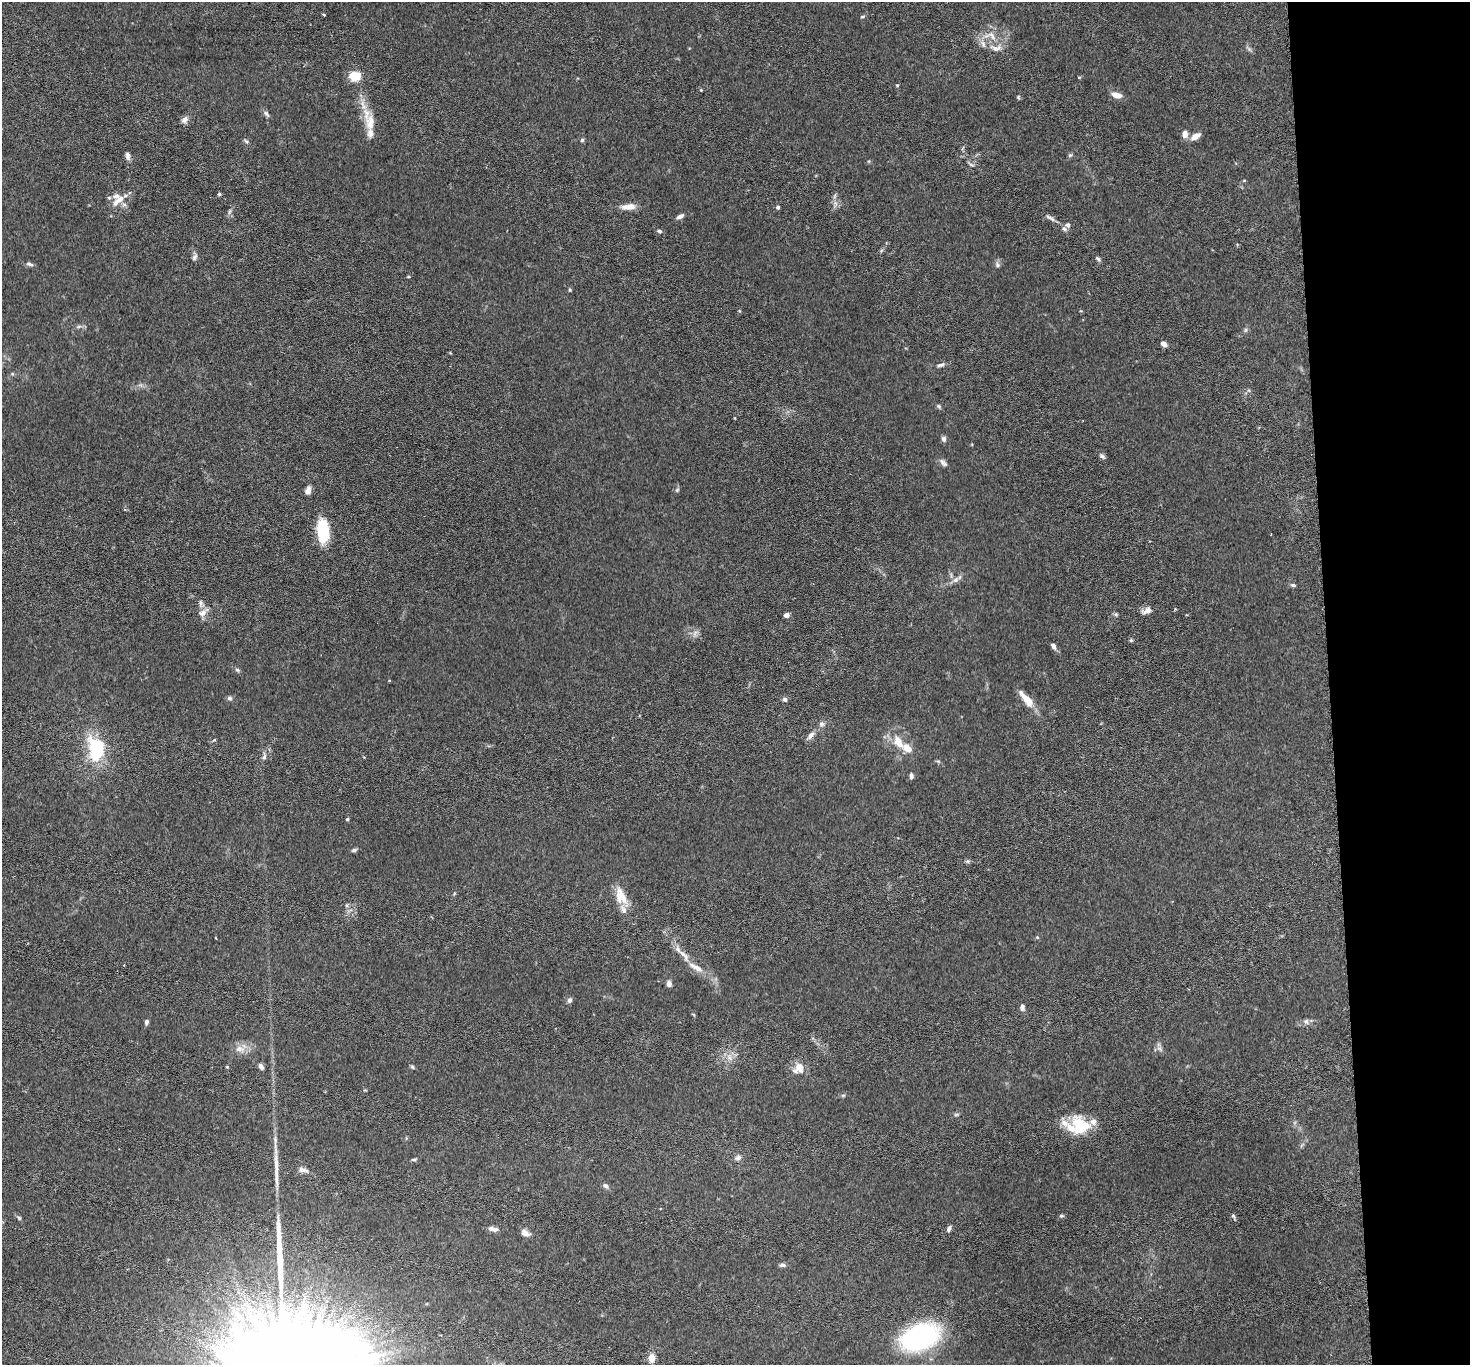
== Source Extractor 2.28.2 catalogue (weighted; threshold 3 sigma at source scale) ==
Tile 6 of 3 x 3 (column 3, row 2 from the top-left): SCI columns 2942-4409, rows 1530-2892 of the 4413 x 4384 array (HDU 1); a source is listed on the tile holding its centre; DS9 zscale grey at full resolution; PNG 1472 x 1367 px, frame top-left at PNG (2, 2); no overlay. Shown black and unused: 10% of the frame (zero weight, under 3 of 6 exposures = <1% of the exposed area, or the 3 px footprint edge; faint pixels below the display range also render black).
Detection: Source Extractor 2.28.2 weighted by HDU 2 'WHT'; one run over the whole footprint, this tile lists its part. Background 0.0435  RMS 0.0023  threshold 0.00929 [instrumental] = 3 sigma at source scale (4.09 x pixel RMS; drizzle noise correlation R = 1.36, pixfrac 0.8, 0.05/0.05 arcsec/px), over >= 5 px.
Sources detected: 118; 1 inside a brighter object's white glare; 1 long thin detection or spike segment (spike, bleed or trail) — not listed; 12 inside a brighter listed object's ellipse — not listed separately; the other 104 listed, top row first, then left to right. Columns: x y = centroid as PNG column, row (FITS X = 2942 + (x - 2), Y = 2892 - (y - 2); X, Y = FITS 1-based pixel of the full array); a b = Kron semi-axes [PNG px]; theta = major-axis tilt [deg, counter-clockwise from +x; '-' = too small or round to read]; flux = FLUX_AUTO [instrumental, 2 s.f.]
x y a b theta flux
324 15 3 3 - 0.19
862 17 7 3 19 0.25
991 35 21 12 -12 3.4
996 48 19 9 -5 2
354 76 10 7 0 5.2
897 85 4 4 - 0.21
701 90 3 3 - 0.17
1116 95 11 6 -18 1.9
1018 97 5 5 - 0.26
266 114 10 5 -57 0.58
185 120 10 7 49 0.86
370 122 26 13 -88 3.6
1185 134 9 6 -88 1.2
1195 136 13 7 34 1.5
582 140 5 4 - 0.29
246 141 7 4 -37 0.34
1070 155 7 4 44 0.32
128 156 11 6 -80 0.78
971 164 10 3 -26 0.39
219 194 4 4 - 0.31
109 198 5 5 - 0.31
117 202 14 8 52 1.8
835 204 9 6 89 0.85
631 207 15 9 1 1.6
778 207 4 4 - 0.42
229 211 8 4 81 0.46
680 216 11 5 29 0.72
1050 218 15 5 -34 0.8
1067 225 6 6 - 0.63
659 231 6 5 - 0.44
195 257 11 6 74 0.65
1098 259 8 4 -33 0.41
30 264 11 5 -17 0.58
997 265 7 6 - 0.52
408 277 4 3 - 0.19
570 290 4 4 - 0.24
1245 330 6 5 - 0.39
1164 344 6 4 -38 1.3
941 365 10 5 16 0.63
12 374 6 4 18 0.26
939 406 7 5 -45 0.35
944 439 7 6 - 0.59
1102 456 9 5 -35 0.5
943 463 13 6 -45 0.78
308 490 10 6 73 1.1
677 490 7 4 46 0.31
125 509 4 4 - 0.26
323 531 24 12 -86 8.6
956 580 9 6 39 0.92
1293 585 7 4 -15 0.39
201 603 12 5 -88 0.65
1147 610 14 7 21 1.1
203 612 17 8 36 1.5
1116 614 6 5 - 0.33
787 615 4 4 - 2
695 633 10 4 60 0.66
1131 640 5 4 - 0.29
1053 646 8 5 -60 0.77
237 670 6 5 - 0.37
230 698 7 6 - 0.48
785 699 6 6 - 0.54
1027 699 23 8 -48 3.4
822 724 8 6 0 0.56
811 735 13 6 52 1
898 742 17 9 -64 3.2
96 747 21 14 -83 15
264 757 8 5 78 0.61
911 776 7 4 -88 0.6
347 819 4 4 - 0.25
354 850 6 4 19 0.47
968 861 7 5 10 0.35
621 896 24 13 -66 3.8
347 905 6 4 90 0.32
1037 937 5 4 - 0.23
216 938 4 2 - 0.16
684 955 25 8 -50 2.5
669 984 7 5 85 0.79
569 1000 7 5 75 0.63
1022 1007 9 6 -87 0.66
1306 1021 8 6 -75 0.53
146 1022 6 4 79 0.57
240 1049 15 9 -4 1.8
1160 1049 10 6 -52 0.7
729 1057 10 7 -35 1.3
227 1067 5 3 - 0.17
261 1067 8 5 -55 0.69
412 1067 7 4 -29 0.32
799 1068 15 12 40 2.5
956 1114 6 4 1 0.31
1077 1123 27 17 -76 7
738 1157 9 7 25 0.77
414 1159 8 3 5 0.32
276 1165 30 6 -85 2.7
302 1169 10 7 -6 1
606 1186 8 6 -31 0.6
1061 1216 7 4 5 0.31
1233 1216 6 5 - 0.4
19 1218 5 5 - 0.32
949 1228 9 5 69 0.54
493 1229 12 5 -11 1
525 1233 11 7 -36 1.2
782 1265 7 5 -5 0.59
920 1337 31 19 21 40
652 1358 9 6 89 2